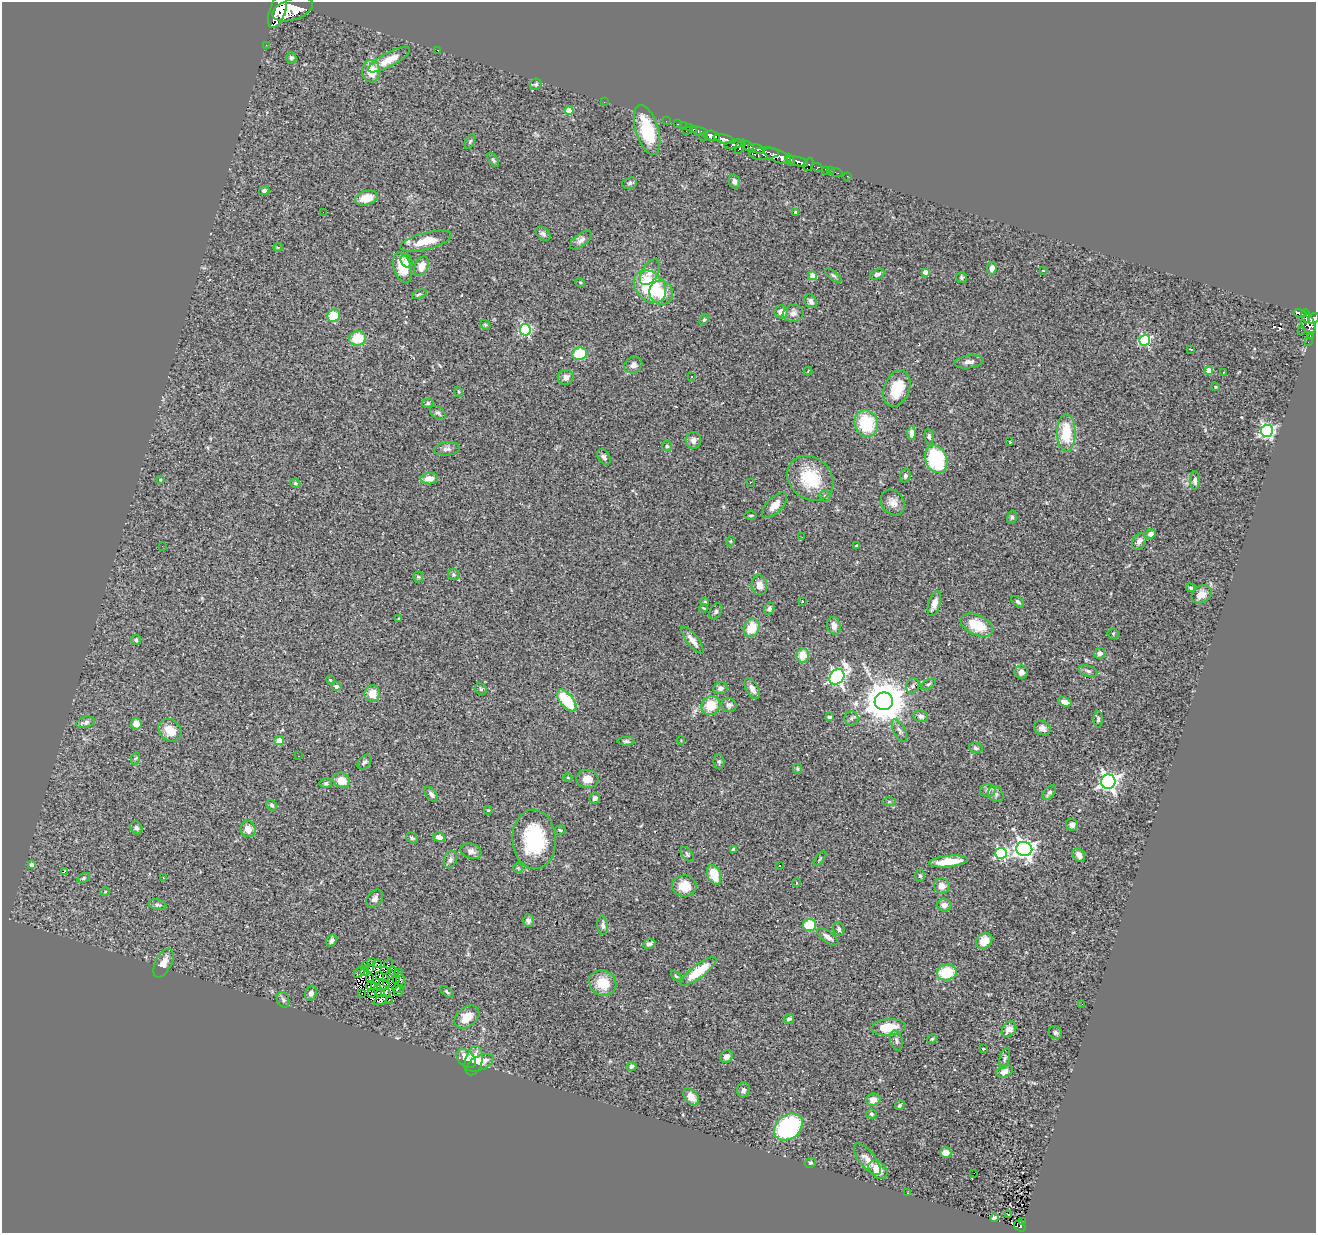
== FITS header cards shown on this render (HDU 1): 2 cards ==
NAXIS1  =                 1314
NAXIS2  =                 1231

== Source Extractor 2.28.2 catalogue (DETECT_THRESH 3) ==
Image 1314 x 1231 px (HDU 1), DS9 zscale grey, 1 PNG px = 1 image px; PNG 1318 x 1235 px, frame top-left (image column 1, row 1231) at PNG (2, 2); each listed source drawn as its Kron ellipse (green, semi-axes under 4 px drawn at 4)
Background 1.37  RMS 0.088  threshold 0.265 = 3 sigma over >= 5 px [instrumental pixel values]
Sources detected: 300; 5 with non-positive FLUX_AUTO (blend fragments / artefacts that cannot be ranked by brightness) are neither listed nor drawn; the other 295 listed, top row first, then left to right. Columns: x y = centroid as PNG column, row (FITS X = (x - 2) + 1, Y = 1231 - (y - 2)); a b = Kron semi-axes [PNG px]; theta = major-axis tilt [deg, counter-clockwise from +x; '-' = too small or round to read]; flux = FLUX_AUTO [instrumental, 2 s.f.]
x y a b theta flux
293 9 21 10 18 8600
278 11 18 8 72 8100
266 45 2 2 - 9.6
438 50 3 2 - 68
291 58 6 5 - 14
389 60 23 7 29 93
371 71 11 9 -84 130
536 84 6 5 - 12
604 102 2 2 - 14
569 110 4 4 - 120
666 121 2 2 - 19
677 124 3 2 - 35
683 126 2 2 - 18
689 128 2 2 - 15
693 129 3 3 - 57
647 130 26 11 -73 270
686 131 2 2 - 45
700 131 9 3 -18 150
712 136 8 5 -14 2000
703 137 3 2 - 9.7
724 139 11 4 -14 2100
470 141 8 3 63 7.4
734 144 10 4 11 720
748 146 7 4 -32 780
740 147 8 4 61 580
757 149 8 4 -17 640
764 153 15 6 4 1800
777 156 14 6 -22 4300
493 160 8 4 -57 11
790 160 6 3 -65 640
798 161 11 4 -13 1500
809 164 7 4 69 310
817 167 5 3 - 270
826 170 4 3 - 52
830 171 2 2 - 14
836 172 6 2 -19 18
847 176 3 2 - 14
734 181 7 5 -72 22
630 183 7 5 18 13
264 190 5 4 - 14
366 198 11 7 15 92
323 212 2 2 - 38
796 213 4 3 - 8.6
543 234 8 5 -42 18
581 240 13 6 37 24
426 241 26 8 14 120
278 247 4 3 - 5
407 261 7 5 -61 29
422 266 10 6 66 59
403 268 16 8 -72 130
992 268 6 4 79 33
1043 270 3 2 - 3
650 272 14 8 59 46
925 272 4 4 - 32
877 274 7 5 22 16
833 275 10 4 -38 13
813 276 4 4 - 81
961 278 5 5 - 9.9
580 282 5 3 - 5.9
650 287 18 14 -47 410
661 293 12 11 - 91
419 294 7 4 21 9.7
811 301 7 5 -56 25
781 312 6 6 - 46
793 313 10 8 11 29
1300 313 6 3 -15 260
334 316 6 6 - 140
1306 316 6 3 -87 350
1314 319 6 5 - 640
704 320 5 4 - 7.8
1308 324 10 6 -73 870
485 325 5 4 - 7.7
525 330 5 5 - 670
1301 330 2 2 - 13
1310 335 3 2 - 45
358 338 8 7 - 150
1145 340 5 5 - 580
1308 342 2 2 - 12
1191 349 3 2 - 6.3
580 354 7 6 - 190
969 362 15 6 8 27
633 365 9 8 - 28
808 371 4 3 - 4.3
1209 371 4 4 - 140
1223 372 3 2 - 7.8
691 376 3 3 - 12
566 377 8 7 - 26
1216 387 3 3 - 4.7
897 388 19 12 69 190
459 392 5 3 - 5.1
428 403 6 4 16 11
438 413 9 5 -37 14
866 423 13 11 -73 260
1267 431 6 6 - 1100
912 433 6 4 90 37
1066 433 19 9 -89 210
929 437 8 4 -84 12
693 440 8 8 - 28
1010 442 3 2 - 3.5
667 446 5 5 - 9
447 449 13 6 7 21
604 457 8 6 -55 18
936 459 14 11 -68 490
905 476 6 5 - 13
810 478 25 20 -41 270
429 479 9 6 0 46
160 480 4 2 - 4.3
1195 481 9 4 89 15
750 482 3 2 - 5.3
295 483 5 4 - 10
825 496 5 5 - 11
893 502 13 11 -55 46
775 505 16 7 46 55
751 515 6 3 1 7
1012 517 7 5 80 12
1150 534 5 5 - 25
802 537 2 2 - 3.5
731 541 5 3 - 5
1139 541 9 6 62 25
162 546 2 2 - 3.7
856 546 4 3 - 5.1
453 574 5 5 - 9.4
418 577 5 5 - 7.3
759 585 10 8 -82 40
1191 588 5 4 - 8.7
1202 594 10 8 35 51
802 601 3 2 - 5.4
705 602 4 3 - 6.9
1018 602 7 4 -39 13
934 604 13 6 72 46
704 608 4 3 - 5.6
769 609 6 5 - 16
716 611 9 5 60 13
399 618 3 2 - 4.2
977 625 17 10 -25 160
834 626 9 6 -81 39
752 628 9 7 62 120
1113 634 5 5 - 7.7
136 640 5 5 - 9.2
692 640 16 5 -52 42
1100 653 5 5 - 22
802 655 7 6 - 82
1088 671 9 5 -16 14
1021 672 6 6 - 21
837 677 8 6 50 1700
330 680 3 3 - 6.7
928 684 8 4 27 9.7
913 686 7 6 - 16
336 687 5 4 - 17
720 688 7 6 - 22
481 689 6 5 - 10
752 689 11 6 -59 34
372 694 8 7 - 70
567 700 13 6 -50 260
884 701 9 9 - 19000
1065 702 7 4 -21 41
711 705 10 9 - 130
729 705 7 7 - 20
921 716 7 6 - 28
829 717 4 3 - 19
851 719 7 7 - 13
1098 719 8 4 -90 12
86 722 9 5 15 21
136 724 6 5 - 50
1042 728 8 7 - 25
170 730 12 10 -44 90
899 731 12 6 -63 20
279 740 5 4 - 54
626 741 9 4 -2 13
681 741 4 3 - 4.2
976 748 7 5 -13 12
298 756 2 2 - 3.7
136 758 6 4 70 7.5
365 762 8 5 50 15
719 762 7 5 -83 11
797 769 5 4 - 9
568 778 4 3 - 4.4
587 779 11 9 -6 53
342 780 8 7 - 89
1108 782 7 7 - 2500
326 783 6 5 - 11
988 790 8 6 10 17
1049 792 8 5 54 15
431 794 8 5 -50 21
996 794 8 7 - 20
595 798 5 5 - 19
889 802 6 4 0 8.7
272 805 6 4 -45 11
488 810 4 3 - 4.7
1072 825 6 5 - 22
136 828 7 5 -58 14
248 829 8 7 - 47
560 830 5 4 - 8.6
439 837 6 4 -16 35
412 838 6 4 -43 13
534 839 30 21 -87 410
733 849 4 3 - 9.3
1024 849 8 7 - 2500
471 851 10 7 -20 25
1001 853 6 5 - 750
687 854 9 5 -50 11
1079 855 7 5 -51 36
450 859 9 6 72 20
820 859 8 2 51 6
948 861 19 5 6 130
32 865 4 3 - 31
780 865 3 2 - 6
518 868 5 5 - 6.7
64 872 4 2 - 25
714 875 10 6 -70 130
920 876 6 5 - 11
83 878 7 4 28 9.9
163 878 3 2 - 6.2
796 883 3 2 - 3
684 886 12 10 -1 100
942 886 8 7 - 46
105 892 5 3 - 5.5
375 899 10 7 52 22
157 905 9 5 -10 14
944 905 7 6 - 33
528 921 6 5 - 16
603 925 9 5 -84 18
809 925 7 6 - 200
839 929 7 5 -76 15
828 937 12 5 -37 28
332 940 6 4 60 18
984 941 9 7 41 78
649 944 6 4 25 18
372 962 3 2 - 8.6
163 963 16 8 63 59
377 964 4 2 - 0.24
388 964 5 2 - 4.9
366 965 3 2 - 6.5
370 969 4 2 - 5
365 971 5 2 - 10
384 971 3 3 - 5
698 971 22 6 37 190
360 972 7 3 45 6.8
393 972 6 2 -54 2.2
398 972 2 2 - 4.6
947 972 10 8 11 210
380 975 3 2 - 1.9
391 975 3 2 - 2.2
676 976 6 3 -44 7
369 977 4 2 - 3.1
401 980 8 3 -72 13
397 981 4 2 - 6.7
387 983 4 2 - 2.2
603 983 14 12 -30 130
384 985 6 3 -32 1.7
371 986 5 2 - 7.7
375 986 2 2 - 3.7
397 988 4 2 - 12
399 990 6 3 54 9.7
447 992 8 3 -40 10
311 993 7 5 71 22
362 993 2 2 - 4.8
380 993 4 3 - 5.4
386 993 4 3 - 16
371 994 3 2 - 4.2
283 1000 8 6 -70 15
380 1000 7 3 29 8.7
389 1000 2 2 - 2.7
1082 1004 3 2 - 5.3
467 1017 14 9 39 86
789 1019 5 4 - 14
889 1027 17 8 5 140
1009 1029 8 6 52 48
1055 1033 7 6 - 13
932 1039 5 4 - 6.8
897 1041 10 6 -75 20
983 1049 4 3 - 13
727 1057 7 6 - 30
466 1058 11 7 -46 61
1005 1058 10 5 75 17
474 1061 15 8 75 83
480 1063 14 7 24 64
631 1066 5 4 - 14
1005 1071 8 5 23 38
743 1090 7 6 - 18
691 1097 9 6 -54 48
873 1100 7 6 - 54
900 1105 5 4 - 9.4
871 1114 5 4 - 10
788 1127 16 12 38 820
946 1153 6 5 - 39
867 1159 19 8 -52 51
810 1163 6 5 - 7.7
878 1169 11 7 -44 81
974 1173 2 2 - 3.4
907 1193 3 2 - 6.9
1009 1215 3 2 - 11
994 1218 4 3 - 11
1022 1222 3 2 - 7
1020 1226 6 4 -31 120
At the frame edge (FLAGS 8, measured only in part): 2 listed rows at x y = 278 11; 1314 319
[5 non-positive-flux detections neither listed nor drawn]